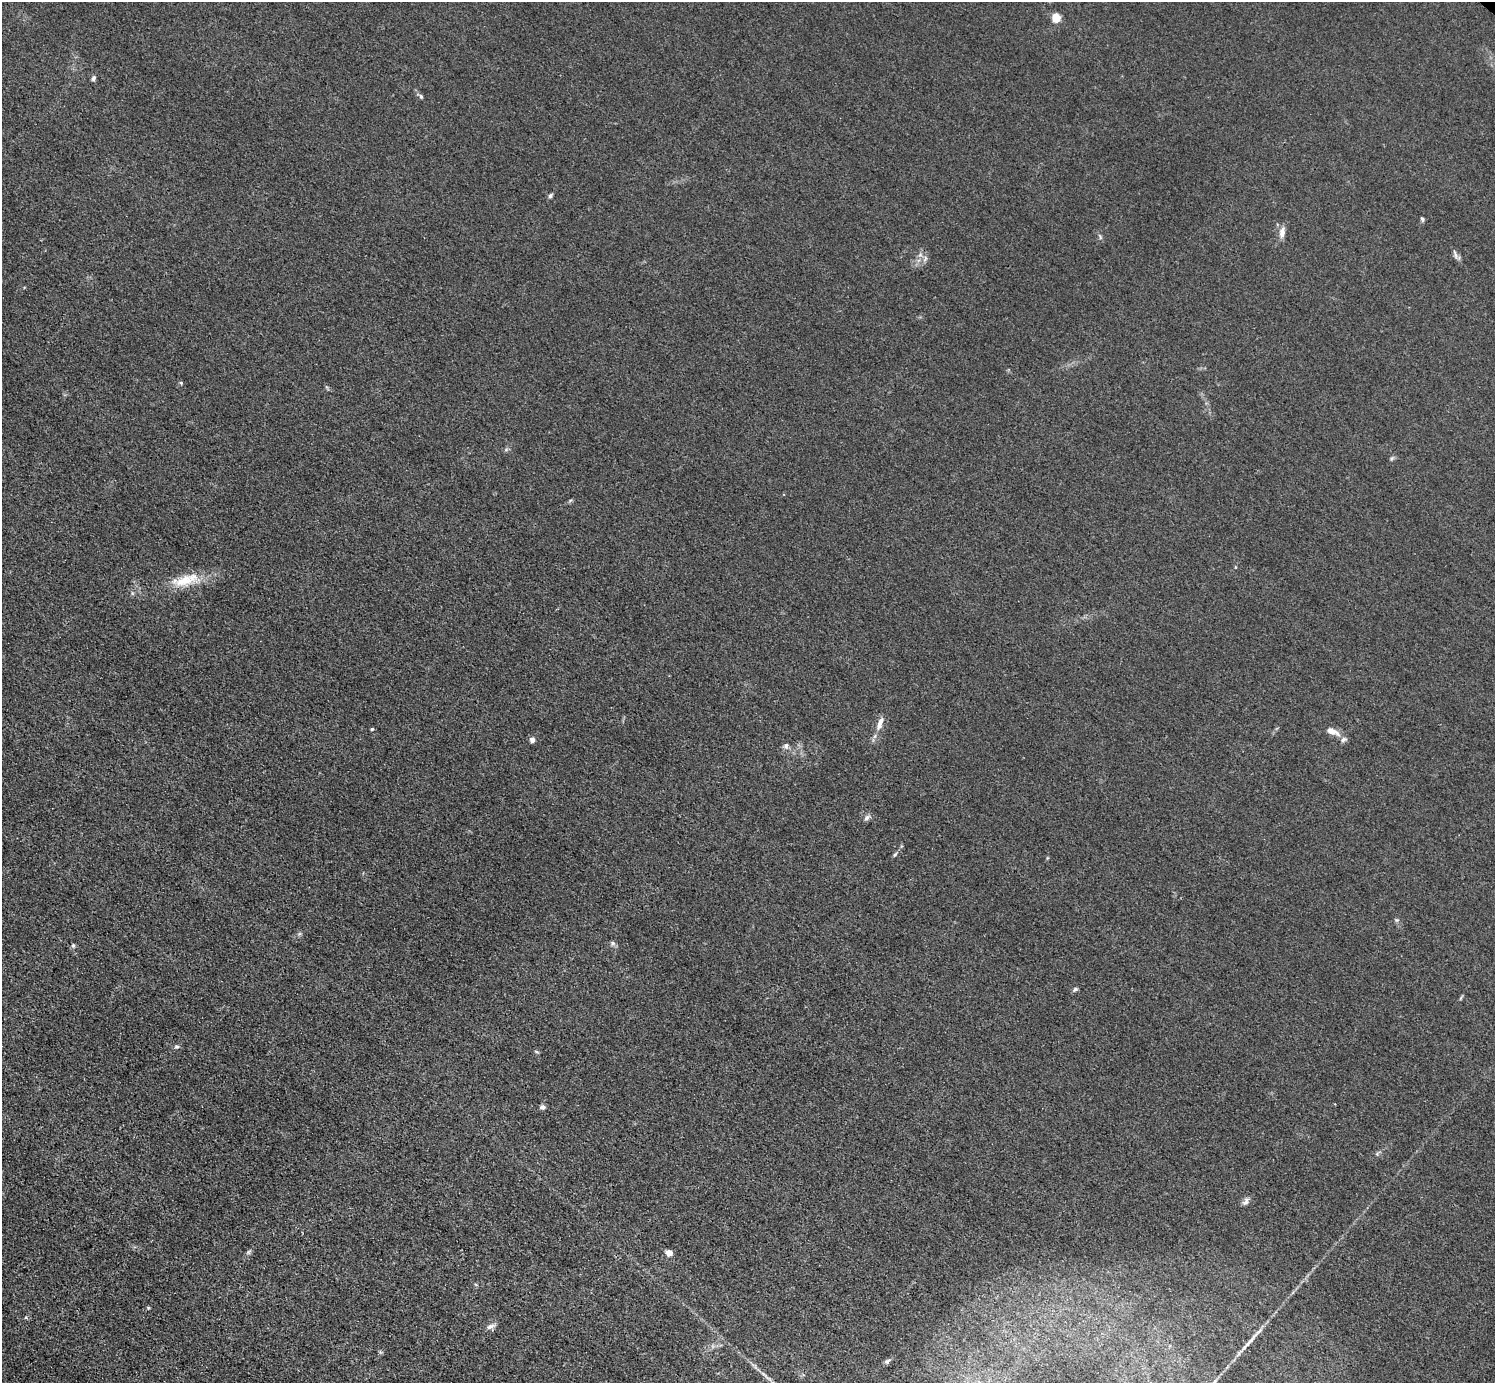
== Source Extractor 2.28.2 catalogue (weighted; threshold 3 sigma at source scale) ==
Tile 7 of 4 x 4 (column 3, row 2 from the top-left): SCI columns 2987-4479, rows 3060-4440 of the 5974 x 5976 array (HDU 1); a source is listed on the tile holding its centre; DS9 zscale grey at full resolution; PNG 1497 x 1385 px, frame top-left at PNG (2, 2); no overlay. Shown black and unused: <1% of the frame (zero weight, under 3 of 4 exposures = <1% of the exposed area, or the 3 px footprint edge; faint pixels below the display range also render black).
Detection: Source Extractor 2.28.2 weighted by HDU 2 'WHT'; one run over the whole footprint, this tile lists its part. Background 0.016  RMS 0.0044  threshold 0.0197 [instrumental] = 3 sigma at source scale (4.5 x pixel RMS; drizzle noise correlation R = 1.50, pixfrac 1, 0.05/0.05 arcsec/px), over >= 5 px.
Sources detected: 37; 1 inside a brighter listed object's ellipse — not listed separately; the other 36 listed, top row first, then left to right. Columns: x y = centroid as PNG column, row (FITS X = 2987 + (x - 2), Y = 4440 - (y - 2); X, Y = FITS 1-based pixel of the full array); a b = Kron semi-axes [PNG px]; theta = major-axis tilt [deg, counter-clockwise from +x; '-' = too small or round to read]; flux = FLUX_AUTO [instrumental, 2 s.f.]
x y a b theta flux
1056 18 5 5 - 19
93 78 7 5 73 1.1
421 96 7 5 -68 0.78
550 196 7 5 59 0.85
1422 219 7 4 -80 0.7
1282 232 16 7 82 3.1
1100 237 9 4 -62 0.8
1455 254 14 4 -74 1.3
925 259 10 5 64 1.4
181 383 5 4 - 0.49
506 450 6 4 2 0.71
1392 458 6 4 44 0.72
570 501 6 4 21 0.62
184 581 36 14 10 13
132 593 6 4 -72 0.63
880 723 21 7 69 4
372 729 4 3 - 0.62
1332 731 16 7 -23 4.1
532 740 6 5 - 2.1
786 746 8 7 - 1.4
867 818 9 6 34 1.5
895 855 7 4 61 0.77
1397 920 6 5 - 0.74
613 943 6 6 - 0.92
73 946 7 5 -89 0.8
1075 989 7 5 36 0.92
176 1047 7 6 - 0.98
536 1051 6 4 -4 0.58
542 1107 7 6 - 1.2
1246 1201 12 7 60 1.7
248 1252 7 4 45 0.83
669 1253 6 6 - 3.4
148 1308 5 3 - 0.47
490 1326 11 6 17 2
887 1361 8 6 36 1
764 1374 15 3 -42 2.1